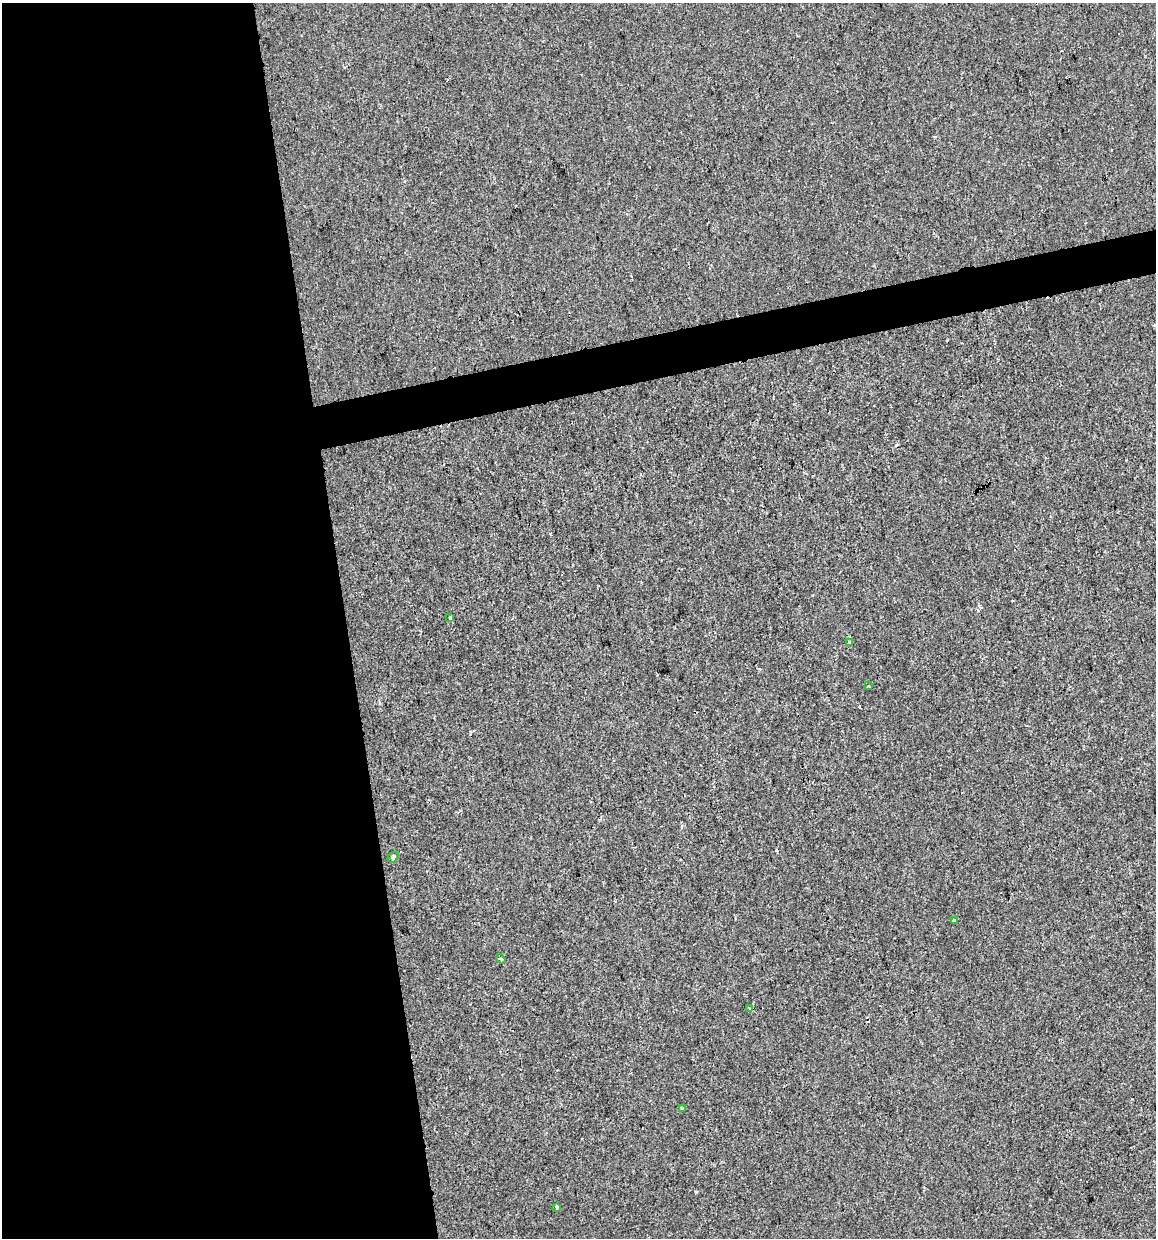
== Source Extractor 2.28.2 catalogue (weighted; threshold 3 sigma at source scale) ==
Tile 9 of 4 x 4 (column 1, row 3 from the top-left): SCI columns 32-1185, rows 1237-2472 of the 4724 x 4944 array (HDU 1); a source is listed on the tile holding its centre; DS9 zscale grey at full resolution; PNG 1158 x 1240 px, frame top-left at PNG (2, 3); each listed source drawn as its Kron ellipse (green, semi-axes under 4 px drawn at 4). Shown black and unused: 32% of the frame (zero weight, under 2 of 3 exposures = <1% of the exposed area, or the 3 px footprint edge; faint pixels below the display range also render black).
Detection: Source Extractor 2.28.2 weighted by HDU 2 'WHT'; one run over the whole footprint, this tile lists its part. Background -8.66e-04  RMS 0.0043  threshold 0.0192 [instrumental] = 3 sigma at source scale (4.5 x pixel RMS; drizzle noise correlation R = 1.50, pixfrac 1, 0.0396/0.0396 arcsec/px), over >= 5 px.
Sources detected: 13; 4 cosmic-ray / hot-pixel residue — neither listed nor drawn; the other 9 listed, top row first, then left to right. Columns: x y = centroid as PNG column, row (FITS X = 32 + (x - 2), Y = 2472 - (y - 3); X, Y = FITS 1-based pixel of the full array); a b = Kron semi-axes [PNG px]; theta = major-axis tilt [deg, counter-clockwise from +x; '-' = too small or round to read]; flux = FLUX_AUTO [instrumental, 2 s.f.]
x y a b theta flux
450 617 3 3 - 1.3
850 643 4 3 - 2
869 686 4 3 - 0.39
393 857 6 4 42 1.1
954 921 3 3 - 1.4
501 959 5 4 - 0.64
750 1009 4 3 - 2.9
683 1108 4 3 - 1.3
556 1207 3 2 - 0.92